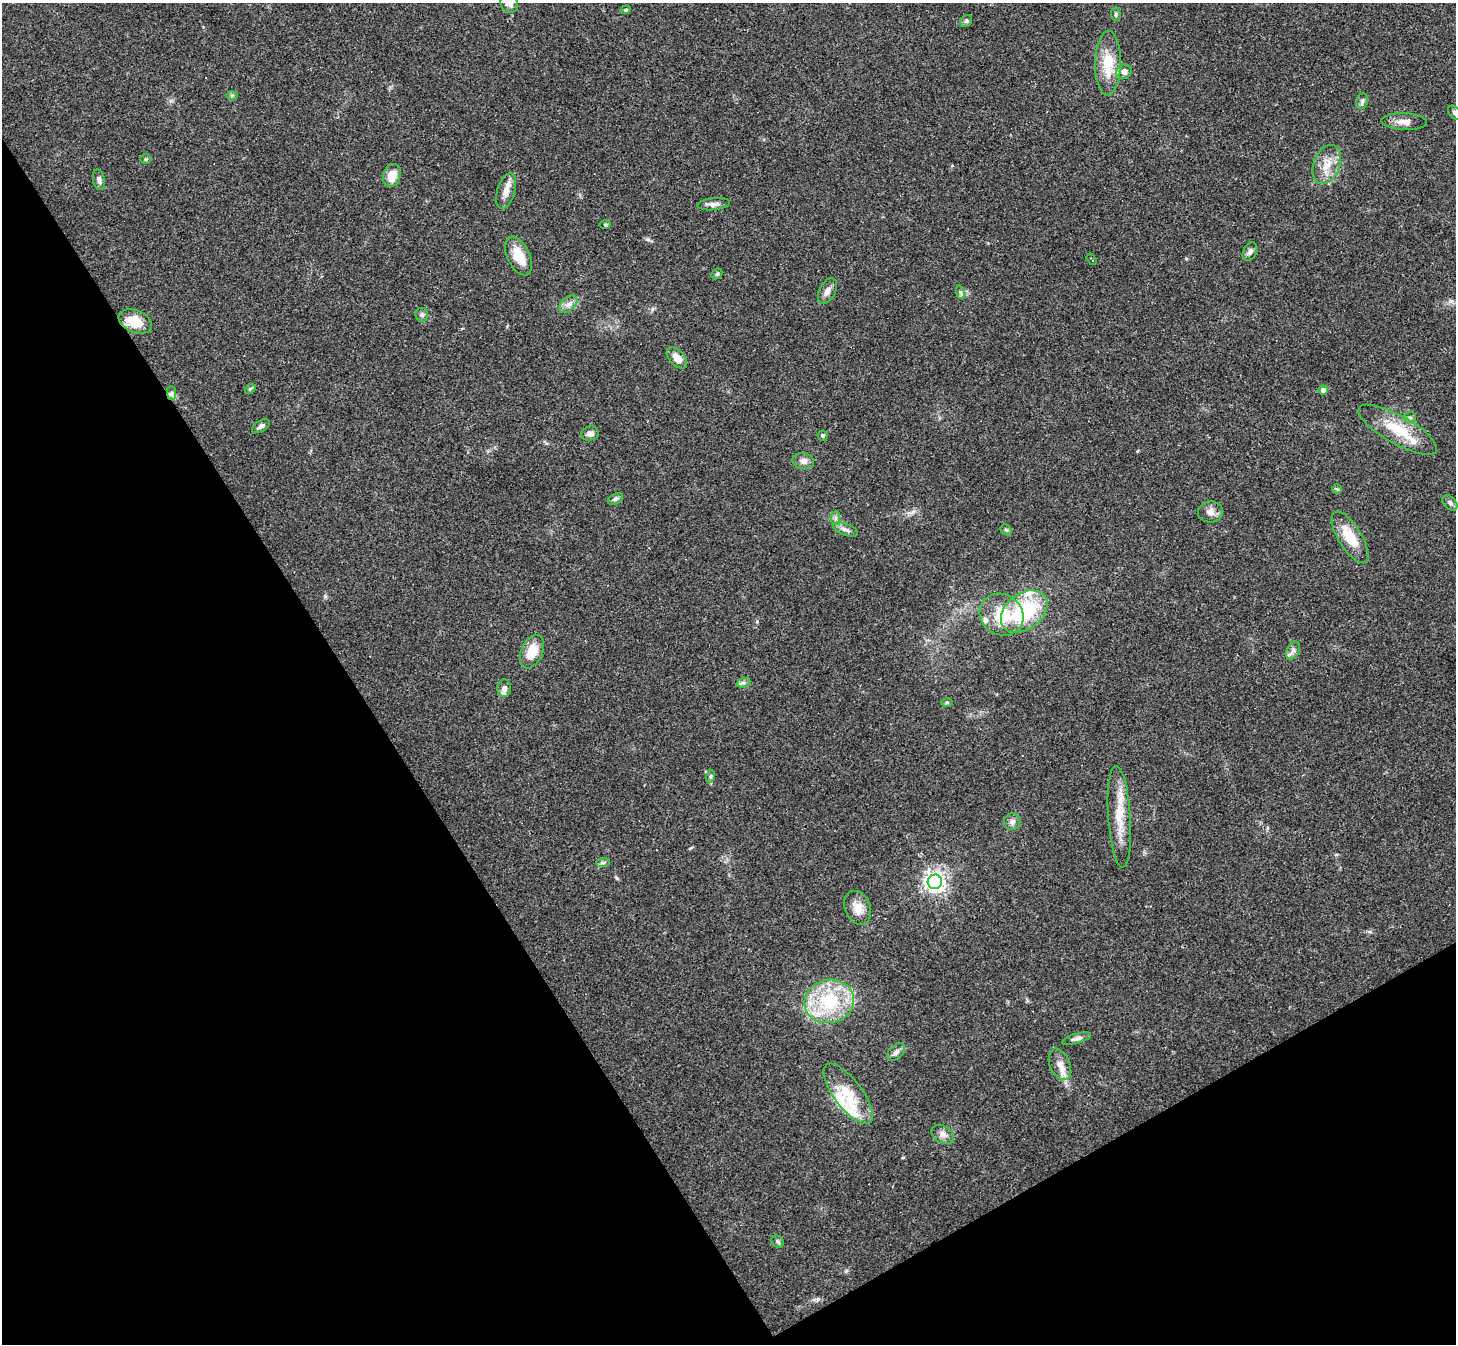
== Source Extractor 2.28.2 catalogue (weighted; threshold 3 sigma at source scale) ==
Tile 14 of 4 x 4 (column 2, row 4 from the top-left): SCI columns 1455-2908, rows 153-1494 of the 5817 x 5809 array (HDU 1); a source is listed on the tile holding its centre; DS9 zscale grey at full resolution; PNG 1458 x 1346 px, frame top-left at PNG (2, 3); each listed source drawn as its Kron ellipse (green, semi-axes under 4 px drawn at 4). Shown black and unused: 31% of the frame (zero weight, under 3 of 4 exposures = <1% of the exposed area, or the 3 px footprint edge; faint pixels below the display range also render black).
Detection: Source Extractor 2.28.2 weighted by HDU 2 'WHT'; one run over the whole footprint, this tile lists its part. Background 0.0539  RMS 0.0051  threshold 0.0229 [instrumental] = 3 sigma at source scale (4.5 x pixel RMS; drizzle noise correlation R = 1.50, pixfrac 1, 0.05/0.05 arcsec/px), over >= 5 px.
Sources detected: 72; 1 cosmic-ray / hot-pixel residue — neither listed nor drawn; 7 inside a brighter listed object's ellipse — not listed separately; the other 64 listed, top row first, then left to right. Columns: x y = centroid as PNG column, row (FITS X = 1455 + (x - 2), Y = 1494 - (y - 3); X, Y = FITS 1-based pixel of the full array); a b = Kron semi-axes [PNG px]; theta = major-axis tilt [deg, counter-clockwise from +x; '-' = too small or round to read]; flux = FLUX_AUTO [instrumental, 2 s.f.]
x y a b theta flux
509 3 10 8 -74 3.5
626 10 5 4 - 0.71
1116 14 7 4 -84 0.86
966 21 6 5 - 0.97
1108 63 32 12 89 14
1124 72 8 7 - 2.2
232 95 6 4 1 0.76
1362 101 8 6 73 1.3
1454 113 8 5 -52 1
1404 122 23 8 -2 4.2
146 159 5 4 - 0.66
1327 164 20 13 68 8.3
392 175 12 8 72 6.9
99 180 10 5 -80 1.7
506 191 18 9 73 4.6
714 204 16 6 6 2.3
605 225 6 4 0 0.62
1250 252 10 6 65 1.9
519 256 21 11 -64 11
1092 259 6 2 -57 0.48
717 274 6 4 44 0.85
827 291 14 8 63 3
960 292 7 4 -71 1.1
568 304 11 6 44 2.4
422 315 7 6 - 1.2
135 322 17 11 -23 11
677 358 12 7 -47 4.9
250 389 6 4 42 0.66
1323 390 5 4 - 2.9
171 393 7 4 -90 1.2
1410 418 6 5 - 0.98
261 426 10 5 34 1.7
1398 430 44 14 -29 18
590 434 9 7 17 2.4
823 436 5 5 - 0.73
803 461 11 8 -10 2.8
1337 489 5 5 - 0.63
615 499 8 5 27 1.2
1450 503 9 6 -46 1.6
1210 512 12 10 4 3.2
836 518 7 4 89 1.4
845 529 13 5 -20 2.3
1006 530 6 5 - 0.92
1350 537 29 11 -58 13
1024 611 26 18 36 40
1001 615 23 20 -33 18
1293 650 9 6 62 1.9
532 652 17 10 67 11
743 683 7 4 18 1.1
504 688 8 7 - 2.2
947 702 6 3 -1 0.64
711 776 6 4 71 0.74
1119 817 51 11 -86 14
1012 822 8 8 - 2
603 863 7 4 2 1.1
935 882 7 7 - 300
858 908 17 12 -66 5.6
829 1001 25 21 13 32
1076 1039 15 5 16 1.8
896 1052 10 6 44 1.8
1060 1064 16 10 -67 4.6
848 1094 36 14 -53 15
943 1134 12 8 -30 2.9
778 1241 7 5 -40 1
Isophote crosses this tile's border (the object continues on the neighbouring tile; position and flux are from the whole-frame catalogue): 2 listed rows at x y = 509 3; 1454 113